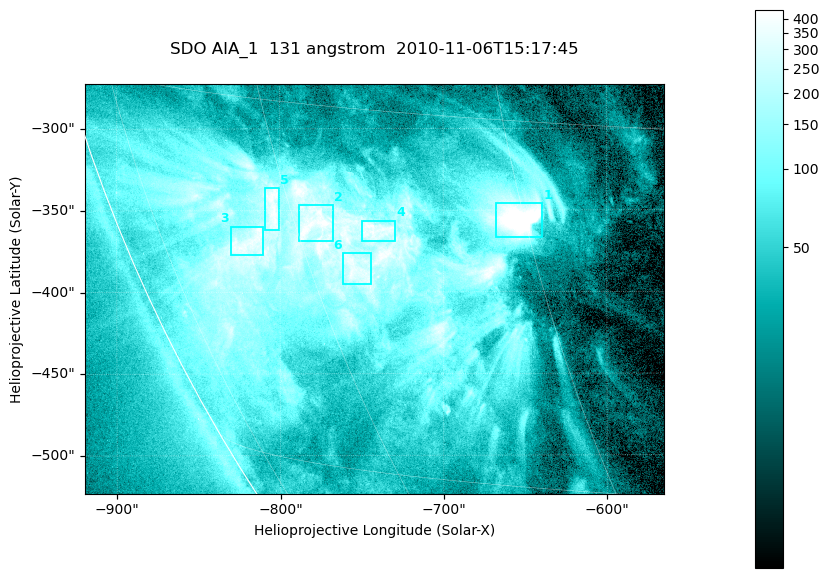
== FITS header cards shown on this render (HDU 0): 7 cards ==
TELESCOP= 'SDO     '           /
INSTRUME= 'AIA_1   '           /
WAVELNTH=                  131 /
WAVEUNIT= 'angstrom'           /
DATE-OBS= '2010-11-06T15:17:45.62' /
CTYPE1  = 'HPLN-TAN'           /
CTYPE2  = 'HPLT-TAN'           /

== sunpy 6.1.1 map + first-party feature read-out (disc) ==
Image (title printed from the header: SDO AIA_1  131 angstrom  2010-11-06T15:17:45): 590 x 417 px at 0.601 arcsec/px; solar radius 968 arcsec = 1612 px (partial field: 2.7% of the solar disc is inside the frame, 89% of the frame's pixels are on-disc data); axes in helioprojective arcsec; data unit not stated in the header (colour bar unlabelled)
Pointing: header CRPIX1/2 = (2045.07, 2040.72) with CRVAL1/2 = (0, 0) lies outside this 590 x 417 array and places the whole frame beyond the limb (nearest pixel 1.35 R_sun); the SolarSoft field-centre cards XCEN/YCEN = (-742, -398.2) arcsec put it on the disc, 766 arcsec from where CRPIX/CRVAL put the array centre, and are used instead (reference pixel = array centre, CRVAL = XCEN/YCEN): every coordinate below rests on XCEN/YCEN
Orientation: roll -0.139 deg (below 1 deg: not rotated)
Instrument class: DISC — disc imager (sunpy class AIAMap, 131 A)
Bright regions (active regions / flare kernels): reference = the on-disc median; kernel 5 px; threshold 5 sigma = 257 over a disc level ~52.1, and >= 1.15x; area >= 246 px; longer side >= 5 px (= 3 arcsec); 6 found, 6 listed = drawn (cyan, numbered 1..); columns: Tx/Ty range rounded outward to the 2 arcsec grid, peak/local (2 s.f.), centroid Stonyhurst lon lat
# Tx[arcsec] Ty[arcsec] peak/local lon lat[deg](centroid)
1 -668..-640 -368..-346 16 -45 -19
2 -788..-768 -370..-346 9.1 -58 -20
3 -830..-810 -378..-360 8 -65 -21
4 -750..-728 -370..-356 7.6 -54 -20
5 -810..-800 -362..-336 7.8 -61 -19
6 -762..-744 -396..-376 7.2 -56 -21
Off-limb structures (1.02-1.3 R_sun): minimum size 123 px: none found